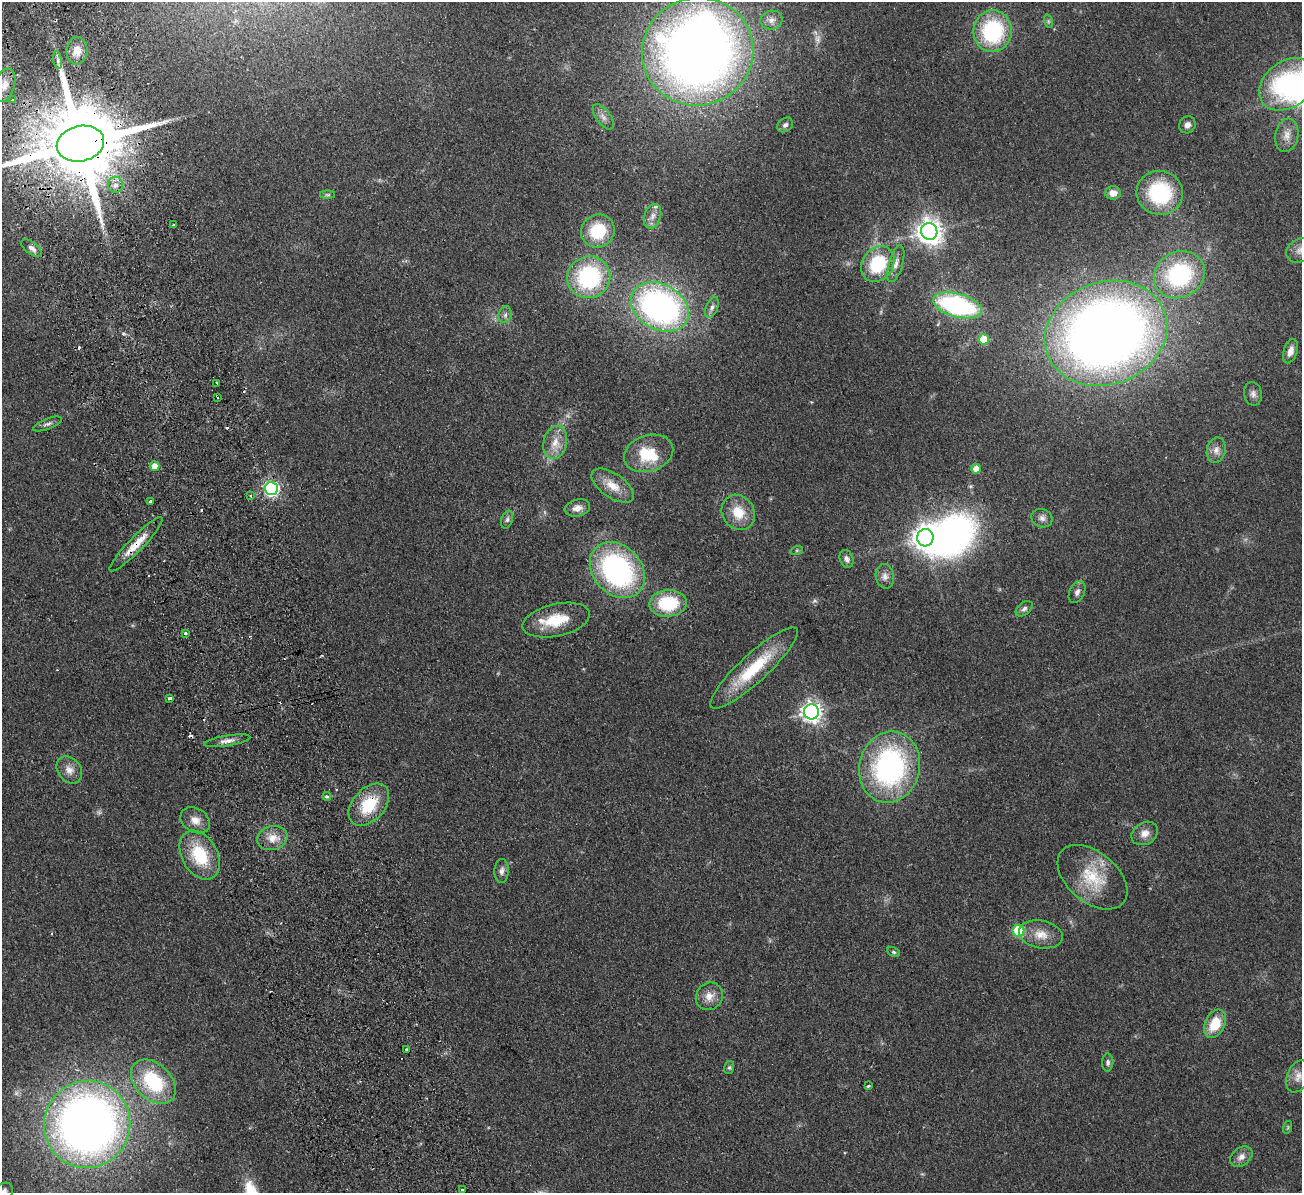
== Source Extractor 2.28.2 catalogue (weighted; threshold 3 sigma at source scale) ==
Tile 11 of 4 x 4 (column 3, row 3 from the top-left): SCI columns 2656-3955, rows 1359-2549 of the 5311 x 5219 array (HDU 1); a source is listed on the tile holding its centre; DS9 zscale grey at full resolution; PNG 1304 x 1195 px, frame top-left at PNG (2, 2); each listed source drawn as its Kron ellipse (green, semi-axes under 4 px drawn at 4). Shown black and unused: <1% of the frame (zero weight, under 2 of 3 exposures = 3% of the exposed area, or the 3 px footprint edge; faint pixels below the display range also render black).
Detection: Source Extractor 2.28.2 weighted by HDU 2 'WHT'; one run over the whole footprint, this tile lists its part. Background 0.107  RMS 0.008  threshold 0.036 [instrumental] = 3 sigma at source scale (4.5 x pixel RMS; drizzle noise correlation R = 1.50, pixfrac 1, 0.05/0.05 arcsec/px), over >= 5 px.
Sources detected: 106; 1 too faint to see at this stretch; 3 inside a brighter object's white glare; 7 cosmic-ray / hot-pixel residue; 1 long thin detection or spike segment (spike, bleed or trail) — neither listed nor drawn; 1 inside a brighter listed object's ellipse — not listed separately; the other 93 listed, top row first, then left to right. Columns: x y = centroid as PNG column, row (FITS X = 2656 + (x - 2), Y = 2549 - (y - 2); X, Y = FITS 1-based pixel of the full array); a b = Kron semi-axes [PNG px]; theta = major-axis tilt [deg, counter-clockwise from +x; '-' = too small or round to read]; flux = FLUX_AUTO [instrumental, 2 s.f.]
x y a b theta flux
771 20 11 9 14 4.7
1048 21 7 4 -72 1.2
993 31 21 19 85 74
77 51 14 10 89 8.9
698 52 56 53 18 800
58 60 9 4 -81 2.3
1288 84 32 23 35 130
4 85 17 10 72 8.9
13 100 4 3 - 2.8
603 117 15 7 -53 4.7
785 125 8 6 35 2.6
1187 125 9 8 - 3.9
1287 135 17 11 80 8.1
80 144 24 17 13 14000
115 185 8 7 - 4.5
1113 193 7 6 - 7.3
1160 193 23 22 - 61
328 195 7 4 0 1.3
653 216 12 8 71 5.4
173 225 3 3 - 2.3
598 231 17 16 - 33
929 231 8 8 - 760
32 248 12 6 -36 3.7
1300 250 14 11 27 6.4
878 264 19 15 55 44
896 264 19 7 74 5.6
1179 275 26 23 29 84
589 277 22 21 - 85
957 305 25 11 -15 120
660 307 31 22 -29 250
712 307 11 6 68 3.4
505 315 8 6 75 2.7
1106 333 62 51 20 880
984 339 5 5 - 25
1290 351 12 7 72 6
217 383 3 2 - 1
1253 394 12 9 -78 3.7
217 398 3 2 - 1.6
47 424 15 5 22 2.8
555 442 17 11 76 10
1216 450 13 9 79 5.3
649 453 25 18 18 27
154 466 5 5 - 11
976 469 5 5 - 7.7
613 486 24 12 -35 12
271 488 6 6 - 180
251 496 4 3 - 0.91
151 502 4 3 - 18
577 508 13 8 13 5.6
738 512 18 16 -56 17
1042 518 11 9 -20 4
507 520 9 5 72 2.3
925 538 8 8 - 730
136 544 37 7 46 15
797 550 6 4 19 1.1
847 559 9 6 -68 3.3
617 570 31 24 -47 150
885 576 12 9 -81 5.2
1077 592 12 7 64 3.5
668 603 19 13 4 43
1024 609 10 6 39 2.7
556 620 34 16 13 27
185 634 3 3 - 8.7
754 668 58 14 43 46
170 698 3 3 - 5.7
812 712 7 7 - 430
227 741 23 5 9 5.2
890 767 36 30 76 160
69 770 15 11 -51 7.1
327 796 4 4 - 1.4
369 805 24 16 48 33
195 820 16 12 -31 8.1
1145 833 14 11 32 7
272 838 15 12 16 9.8
200 855 26 17 -60 36
502 871 12 7 88 3.6
1092 877 40 25 -40 36
1018 931 6 6 - 44
1041 934 22 14 -11 13
894 952 7 4 -27 1.3
709 996 14 13 - 8.5
1215 1024 15 10 65 21
407 1050 3 3 - 4.7
1108 1062 9 5 89 2.1
729 1068 6 5 - 1.4
1298 1076 17 11 67 7.3
153 1082 26 18 -44 55
868 1086 3 2 - 1.4
87 1124 44 43 - 670
1288 1127 6 4 73 0.98
1241 1157 12 8 36 5.4
462 1189 3 3 - 3.6
4 1192 10 8 41 4.2
Overlapping masked pixels (flux is a lower limit): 3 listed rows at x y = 80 144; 136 544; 369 805
Isophote crosses this tile's border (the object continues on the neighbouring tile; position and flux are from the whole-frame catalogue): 4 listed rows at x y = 1288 84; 80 144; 1300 250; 4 1192